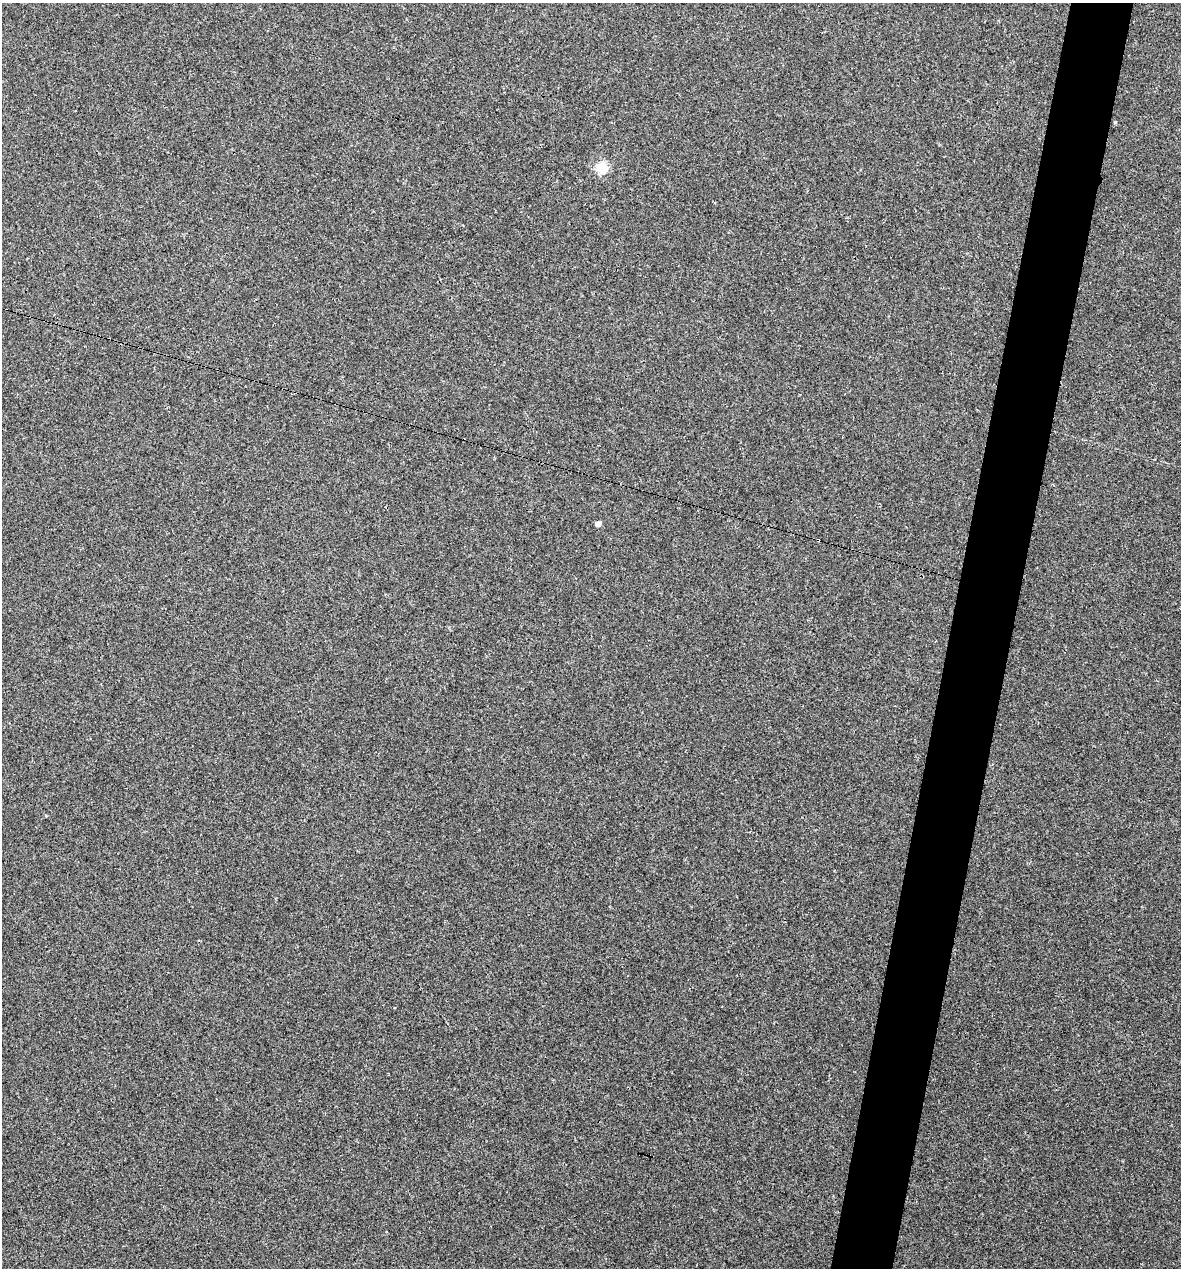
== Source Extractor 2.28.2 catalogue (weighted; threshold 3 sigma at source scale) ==
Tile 10 of 4 x 4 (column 2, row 3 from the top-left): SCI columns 1423-2601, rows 1267-2532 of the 5084 x 5064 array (HDU 1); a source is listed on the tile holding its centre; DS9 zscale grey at full resolution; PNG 1183 x 1270 px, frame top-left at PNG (2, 3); no overlay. Shown black and unused: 5% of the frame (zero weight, under 3 of 4 exposures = <1% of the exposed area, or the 3 px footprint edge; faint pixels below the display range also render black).
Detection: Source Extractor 2.28.2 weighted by HDU 2 'WHT'; one run over the whole footprint, this tile lists its part. Background 0.0888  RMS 0.0058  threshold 0.026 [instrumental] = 3 sigma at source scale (4.5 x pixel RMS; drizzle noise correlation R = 1.50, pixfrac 1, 0.05/0.05 arcsec/px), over >= 5 px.
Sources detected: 4; all 4 listed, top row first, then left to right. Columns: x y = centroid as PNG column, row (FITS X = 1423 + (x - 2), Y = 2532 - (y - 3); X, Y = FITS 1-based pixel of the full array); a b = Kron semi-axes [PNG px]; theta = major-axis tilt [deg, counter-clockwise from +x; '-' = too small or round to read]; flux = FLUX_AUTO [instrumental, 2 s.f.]
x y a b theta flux
1115 122 4 4 - 0.65
601 168 5 5 - 50
598 524 5 4 - 4.5
818 540 3 2 - 0.9
Overlapping masked pixels (flux is a lower limit): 1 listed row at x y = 818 540